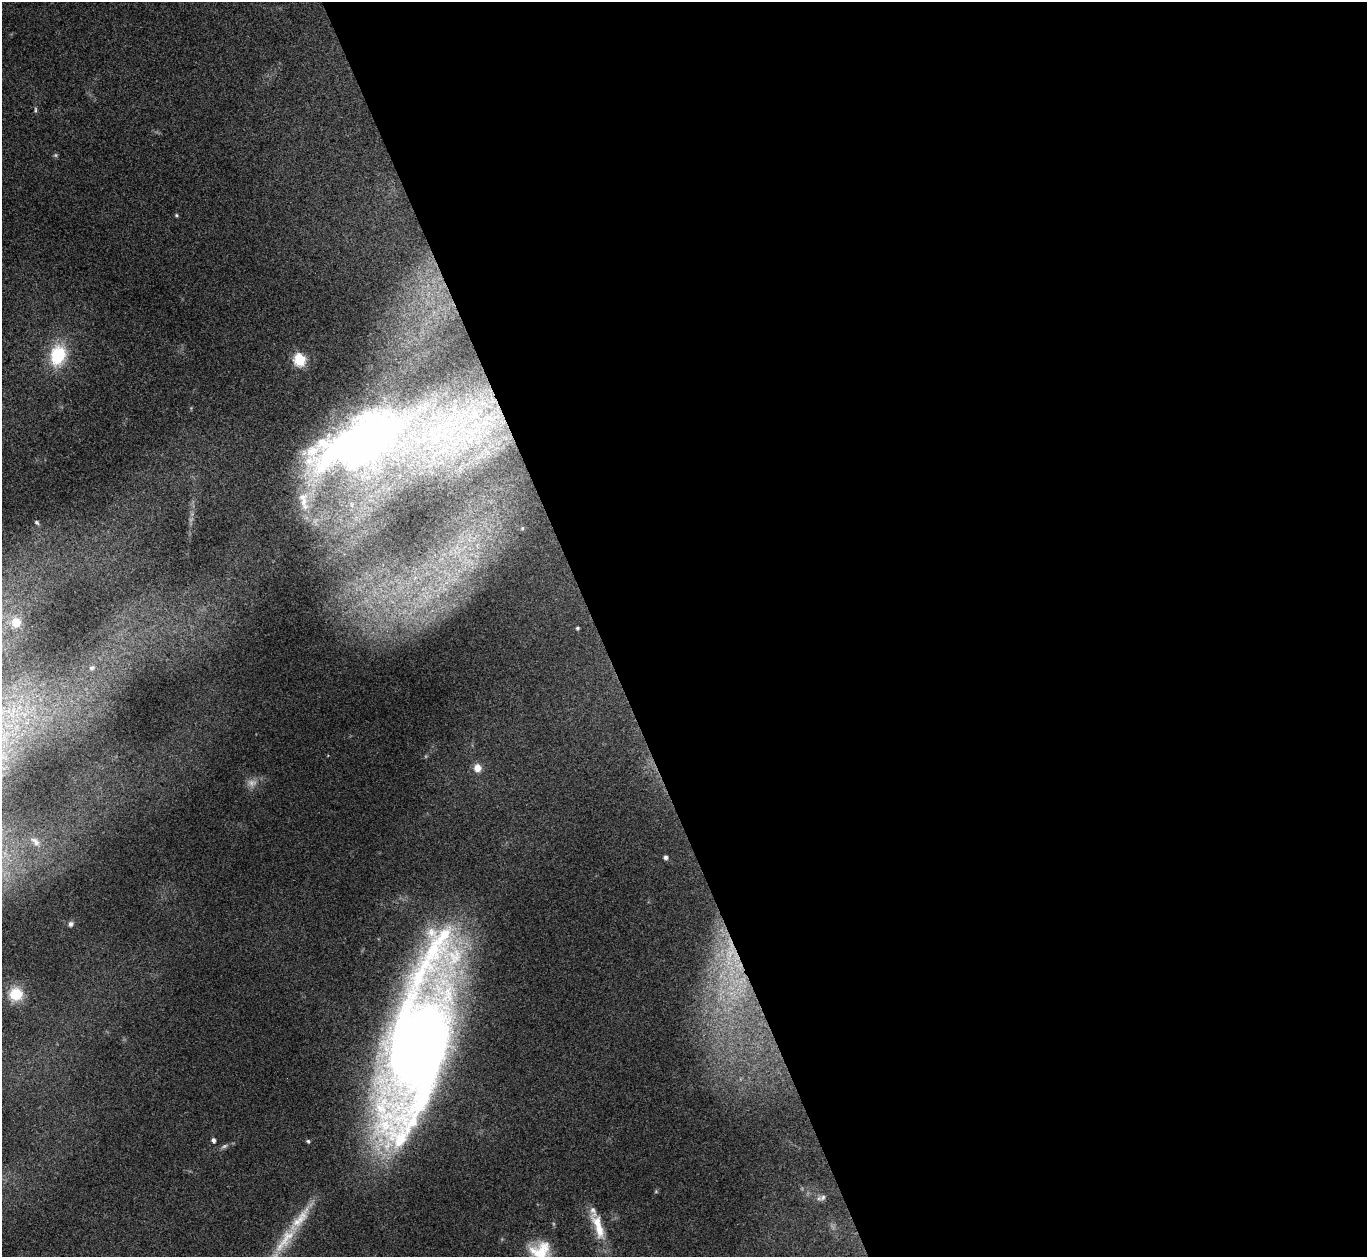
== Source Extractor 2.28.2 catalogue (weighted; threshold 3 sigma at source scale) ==
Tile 8 of 4 x 4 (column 4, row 2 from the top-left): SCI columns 4098-5462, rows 2661-3915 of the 5462 x 5449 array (HDU 1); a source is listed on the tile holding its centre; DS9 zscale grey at full resolution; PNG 1369 x 1259 px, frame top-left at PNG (2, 2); no overlay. Shown black and unused: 56% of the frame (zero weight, under 3 of 4 exposures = <1% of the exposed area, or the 3 px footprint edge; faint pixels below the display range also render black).
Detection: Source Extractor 2.28.2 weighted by HDU 2 'WHT'; one run over the whole footprint, this tile lists its part. Background 0.111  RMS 0.0065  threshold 0.0294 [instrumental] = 3 sigma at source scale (4.5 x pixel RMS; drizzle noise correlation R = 1.50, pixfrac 1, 0.05/0.05 arcsec/px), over >= 5 px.
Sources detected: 31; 4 too faint to see at this stretch — not listed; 4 inside a brighter listed object's ellipse — not listed separately; the other 23 listed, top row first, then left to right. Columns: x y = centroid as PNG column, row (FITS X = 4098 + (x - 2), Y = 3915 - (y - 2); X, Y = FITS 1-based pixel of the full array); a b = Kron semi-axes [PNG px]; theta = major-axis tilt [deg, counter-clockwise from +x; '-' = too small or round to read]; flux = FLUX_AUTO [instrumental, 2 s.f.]
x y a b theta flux
35 110 8 4 -82 1
177 215 5 4 - 0.85
58 355 27 19 76 31
300 360 6 6 - 69
357 442 131 56 26 430
37 522 7 4 -49 0.96
522 528 5 4 - 0.84
16 623 5 5 - 23
577 628 3 3 - 1.1
92 668 9 7 27 2.4
13 710 7 4 71 2.3
477 768 9 9 - 5.7
35 841 15 7 -45 3.8
666 857 4 4 - 2.2
71 924 6 6 - 2.3
16 994 15 14 - 19
418 1045 138 45 76 1200
213 1140 4 4 - 2.3
308 1141 5 4 - 0.96
823 1197 11 7 36 2.2
599 1230 24 12 -77 13
285 1240 58 14 53 29
540 1251 27 21 35 23
Isophote crosses this tile's border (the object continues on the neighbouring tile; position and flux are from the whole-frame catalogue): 2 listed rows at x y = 285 1240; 540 1251